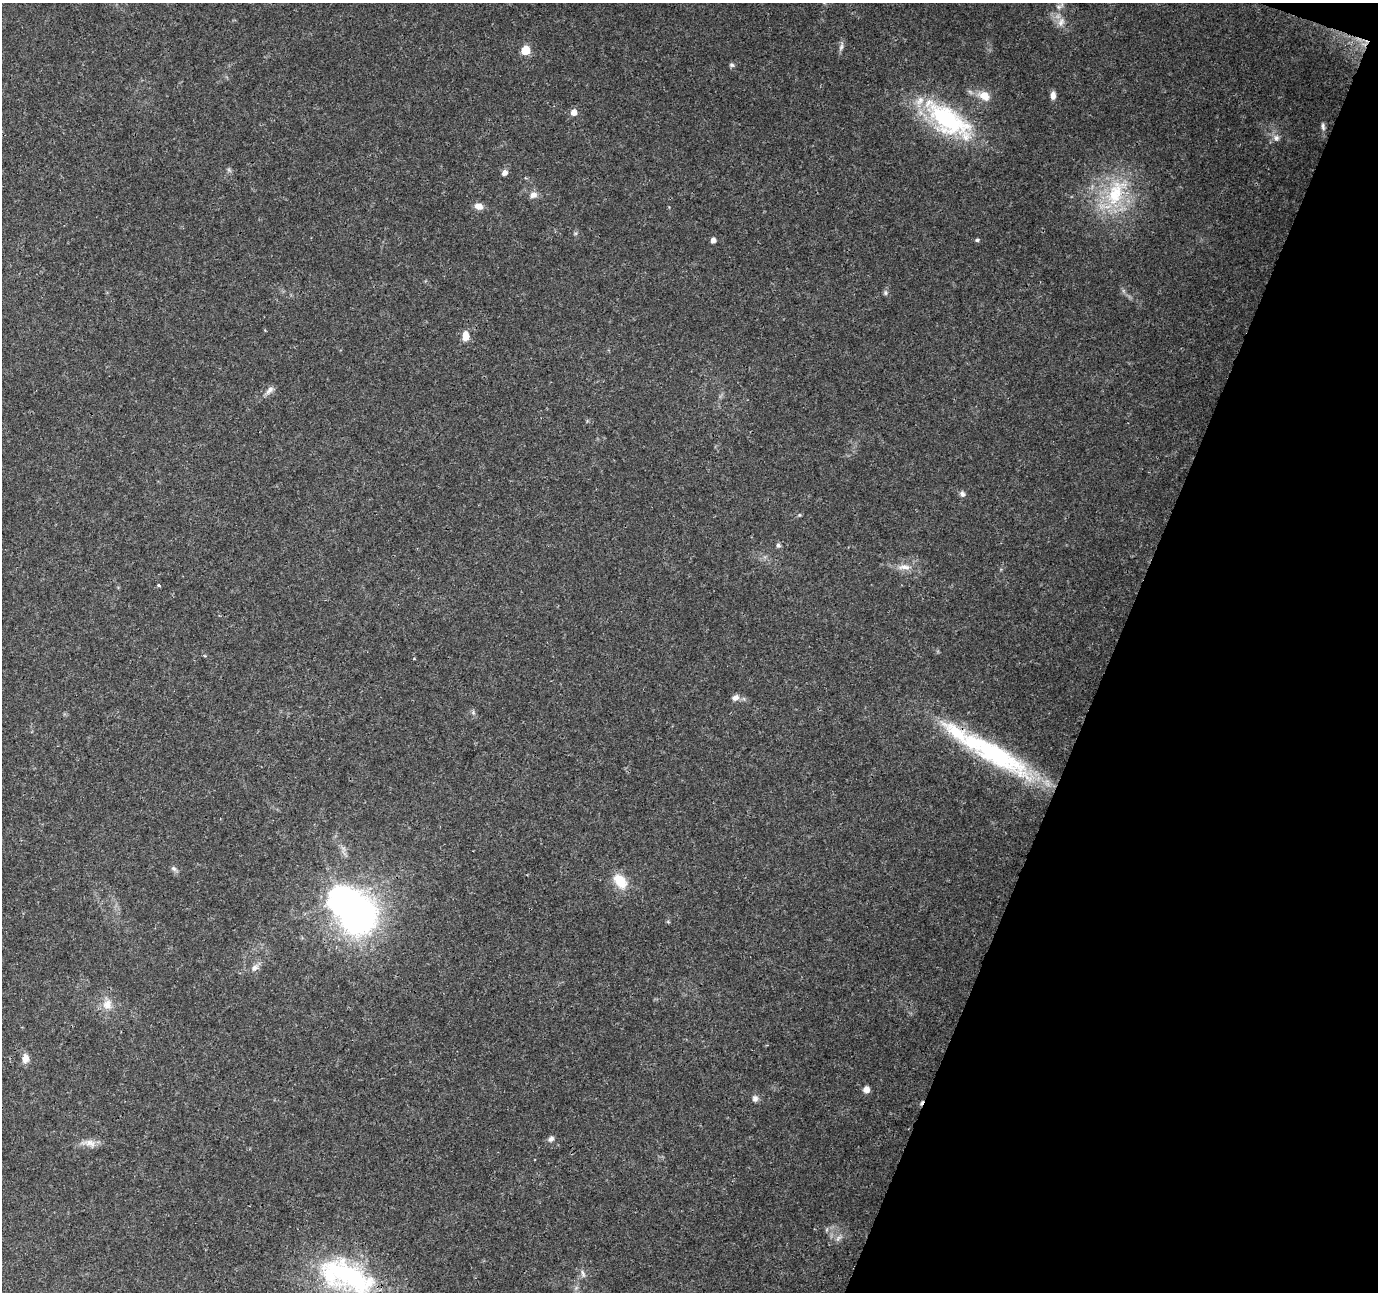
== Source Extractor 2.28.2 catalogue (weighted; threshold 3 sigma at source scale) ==
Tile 8 of 4 x 4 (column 4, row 2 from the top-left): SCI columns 4131-5506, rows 2796-4085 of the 5515 x 5653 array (HDU 1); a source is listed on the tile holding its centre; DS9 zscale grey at full resolution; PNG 1380 x 1294 px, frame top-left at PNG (2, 3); no overlay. Shown black and unused: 19% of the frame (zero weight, under 3 of 4 exposures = <1% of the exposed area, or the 3 px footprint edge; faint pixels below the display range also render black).
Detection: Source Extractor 2.28.2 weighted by HDU 2 'WHT'; one run over the whole footprint, this tile lists its part. Background 0.0562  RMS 0.0027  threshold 0.0123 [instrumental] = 3 sigma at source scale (4.5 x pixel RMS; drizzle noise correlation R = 1.50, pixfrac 1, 0.0396/0.0396 arcsec/px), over >= 5 px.
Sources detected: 44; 1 too faint to see at this stretch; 1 inside a brighter object's white glare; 1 cosmic-ray / hot-pixel residue — not listed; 1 inside a brighter listed object's ellipse — not listed separately; the other 40 listed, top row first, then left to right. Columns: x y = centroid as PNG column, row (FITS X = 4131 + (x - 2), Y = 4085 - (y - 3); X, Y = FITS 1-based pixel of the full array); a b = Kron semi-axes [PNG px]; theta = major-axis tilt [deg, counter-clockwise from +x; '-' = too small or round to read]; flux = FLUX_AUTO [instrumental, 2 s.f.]
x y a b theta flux
1059 6 14 6 29 1.1
1061 22 14 8 66 1.9
841 47 9 5 60 0.84
526 50 6 5 - 11
732 65 7 5 -2 0.53
1053 95 8 5 89 1.7
984 96 15 10 -28 3.6
574 112 7 6 - 1.8
947 120 59 25 -36 37
1323 126 10 5 -79 0.81
1276 138 10 8 -86 1.2
505 173 6 5 - 1.5
1115 193 45 23 73 20
533 195 10 8 26 1.5
479 206 10 7 -12 1.9
713 240 5 5 - 1.4
977 240 4 4 - 0.44
885 293 7 6 - 0.61
466 336 10 7 86 3.2
269 390 14 6 47 1.3
962 494 8 7 - 0.9
799 515 5 4 - 0.33
778 545 6 5 - 0.7
904 567 19 8 0 2.6
159 585 3 3 - 1.1
735 697 9 7 26 1.3
473 712 6 6 - 0.53
993 753 105 21 -30 46
174 868 8 6 -36 0.76
620 881 20 12 -50 5.8
342 900 9 8 - 300
255 968 9 8 - 1.4
107 1005 14 13 - 3.3
25 1058 12 8 87 1.8
866 1089 6 6 - 1.9
755 1099 8 7 - 1.1
551 1139 8 7 - 0.9
89 1143 23 9 -9 2.5
583 1274 11 5 -73 0.89
347 1276 73 34 -22 49
Overlapping masked pixels (flux is a lower limit): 2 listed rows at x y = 947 120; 993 753
Isophote crosses this tile's border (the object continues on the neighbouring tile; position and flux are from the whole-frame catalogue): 1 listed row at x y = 347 1276